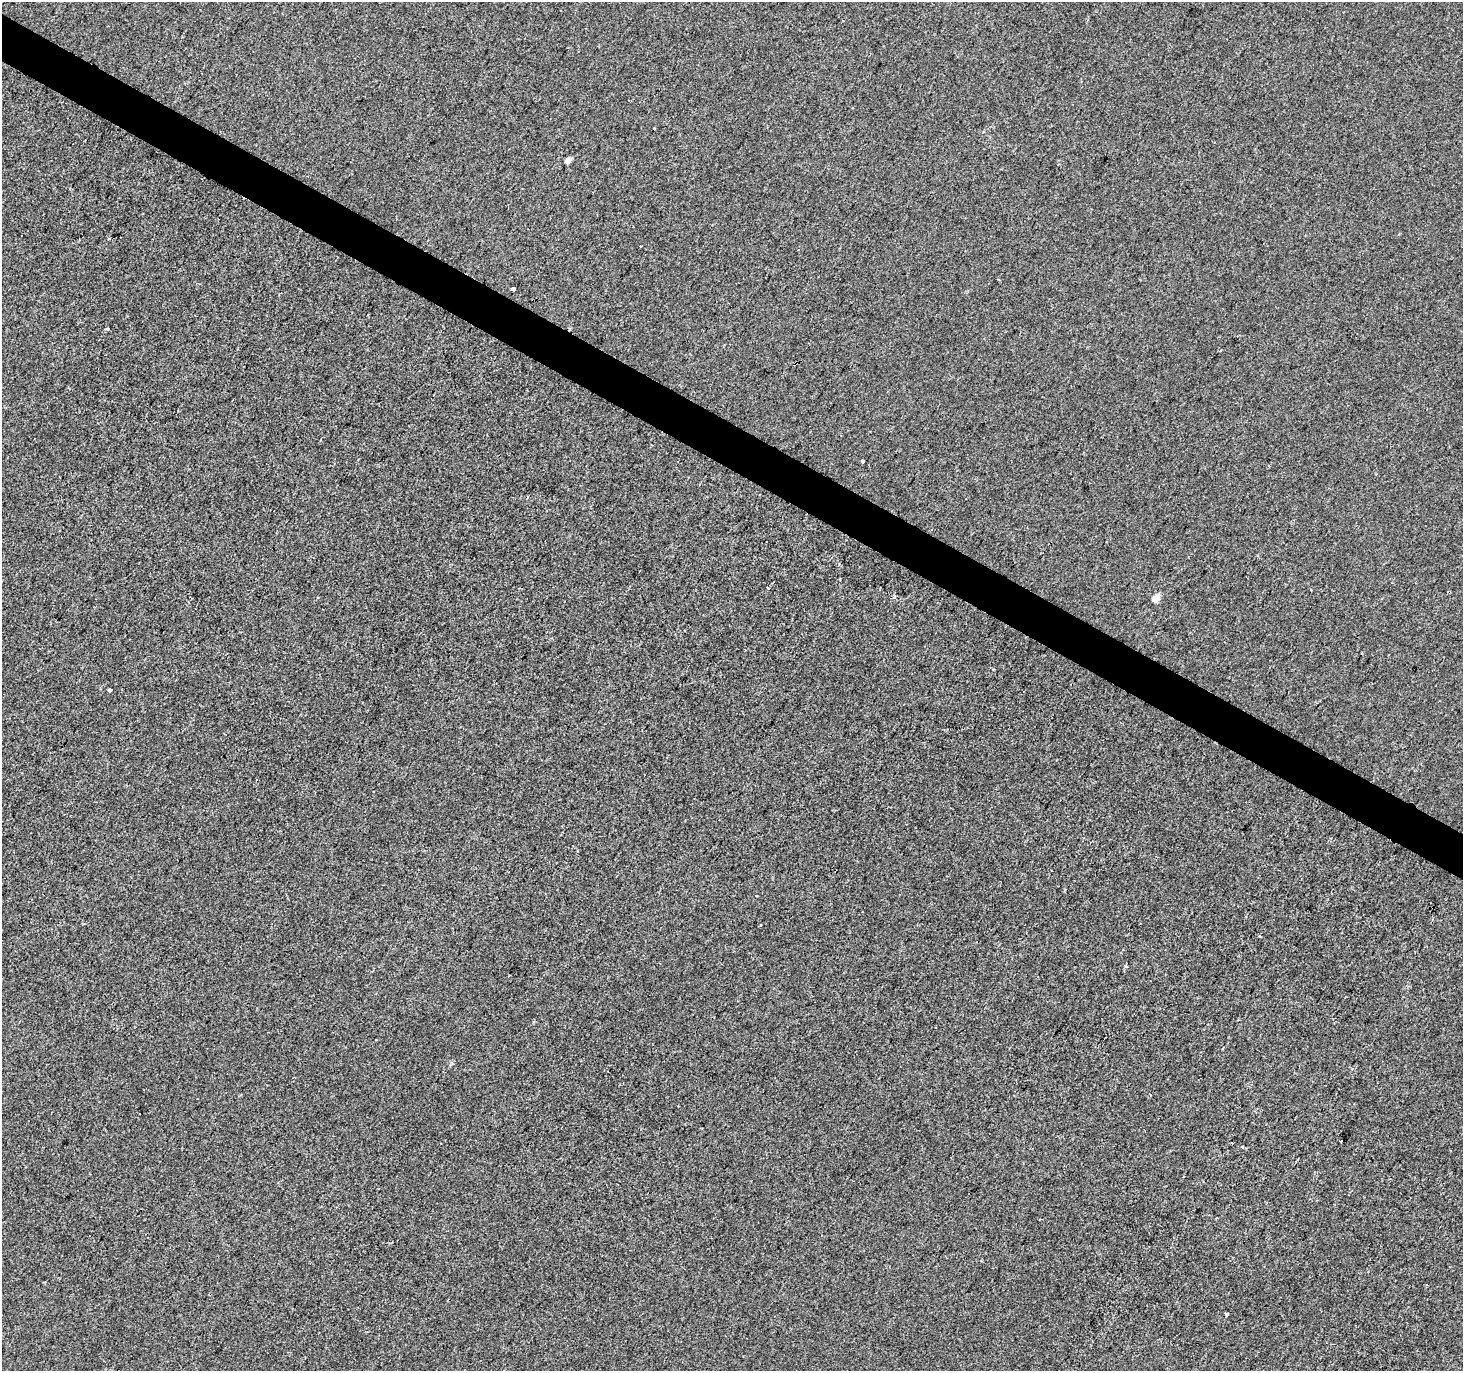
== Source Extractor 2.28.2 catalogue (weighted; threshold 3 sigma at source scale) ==
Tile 11 of 4 x 4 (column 3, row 3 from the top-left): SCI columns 2930-4390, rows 1630-2998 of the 5852 x 5929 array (HDU 1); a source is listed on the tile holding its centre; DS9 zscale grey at full resolution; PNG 1465 x 1373 px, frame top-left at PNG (2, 2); no overlay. Shown black and unused: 3% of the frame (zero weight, under 2 of 3 exposures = <1% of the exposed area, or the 3 px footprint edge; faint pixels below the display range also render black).
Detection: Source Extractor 2.28.2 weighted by HDU 2 'WHT'; one run over the whole footprint, this tile lists its part. Background 8.37e-04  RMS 0.0056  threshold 0.0254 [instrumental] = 3 sigma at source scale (4.5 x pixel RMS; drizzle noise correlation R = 1.50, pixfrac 1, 0.0396/0.0396 arcsec/px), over >= 5 px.
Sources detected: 16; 3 cosmic-ray / hot-pixel residue — not listed; the other 13 listed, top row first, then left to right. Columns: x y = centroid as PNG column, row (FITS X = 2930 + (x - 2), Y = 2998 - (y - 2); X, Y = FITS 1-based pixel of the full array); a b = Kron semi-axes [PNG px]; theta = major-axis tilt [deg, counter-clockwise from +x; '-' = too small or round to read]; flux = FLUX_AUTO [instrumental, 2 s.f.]
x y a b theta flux
654 129 3 3 - 1.5
568 160 4 4 - 5
109 239 3 3 - 3.3
513 289 3 3 - 34
107 329 4 3 - 1.1
1220 351 3 2 - 0.49
796 362 3 2 - 1.3
863 461 3 3 - 0.59
894 597 3 3 - 2.7
1156 598 5 4 - 10
109 690 4 3 - 4.5
1341 1141 3 3 - 2.4
1226 1314 3 3 - 1.9
Overlapping masked pixels (flux is a lower limit): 1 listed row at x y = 796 362